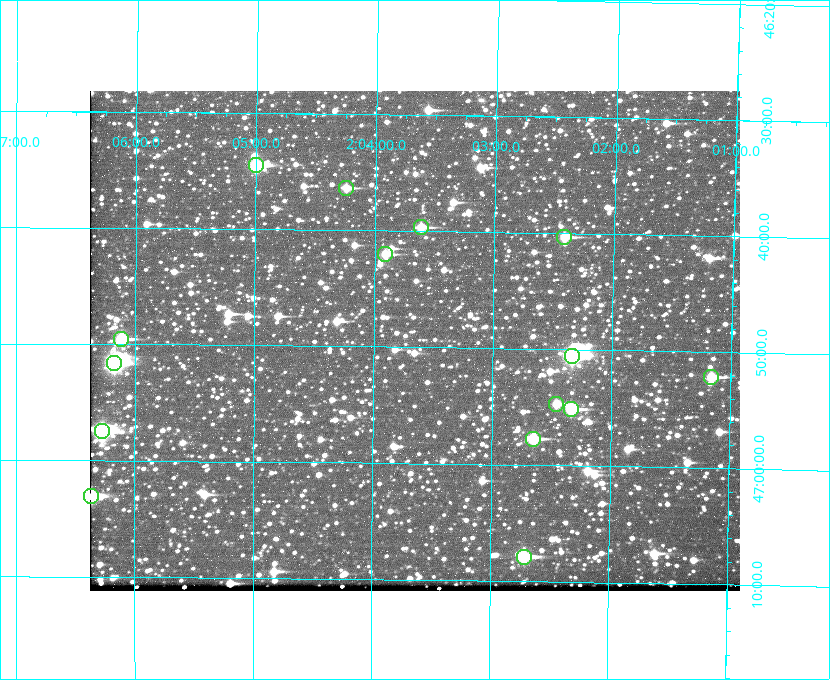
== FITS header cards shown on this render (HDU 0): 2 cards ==
NAXIS1  =                  650 / Width of table row in bytes
NAXIS2  =                  500 / Number of rows in table

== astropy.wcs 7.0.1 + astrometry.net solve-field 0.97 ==
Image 650 x 500 px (HDU 0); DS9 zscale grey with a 90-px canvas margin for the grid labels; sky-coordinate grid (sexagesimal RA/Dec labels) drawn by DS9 from the SOLVED WCS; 15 Tycho-2 reference stars matched to detected sources circled (green)
Header WCS: none
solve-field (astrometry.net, Tycho-2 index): SOLVED blind (the file carries no WCS)
Solved WCS: RA---TAN-SIP/DEC--TAN-SIP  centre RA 02:03:39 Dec +46:49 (30.91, +46.82 deg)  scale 5.16 arcsec/px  FOV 55.9' x 43.0'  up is +179 deg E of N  parity flipped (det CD > 0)
(file carries no celestial WCS; the grid is the blind solution)
Tycho-2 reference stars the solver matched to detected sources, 15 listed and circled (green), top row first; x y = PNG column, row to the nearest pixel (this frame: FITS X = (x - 90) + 1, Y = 500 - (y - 91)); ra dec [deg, ICRS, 3 dp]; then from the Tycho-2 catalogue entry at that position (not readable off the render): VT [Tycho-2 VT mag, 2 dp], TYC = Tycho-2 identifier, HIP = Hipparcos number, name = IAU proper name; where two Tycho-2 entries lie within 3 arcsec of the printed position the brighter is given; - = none
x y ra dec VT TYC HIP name
256 165 31.250 +46.575 8.43 3281-919-1 - -
346 188 31.061 +46.606 9.99 3281-582-1 - -
421 227 30.904 +46.661 9.60 3280-781-1 - -
564 237 30.604 +46.672 9.47 3280-908-1 - -
385 254 30.978 +46.700 9.85 3281-909-1 - -
121 339 31.529 +46.825 9.32 3281-34-1 - -
572 356 30.583 +46.843 7.07 3280-746-1 9508 -
114 363 31.543 +46.860 7.50 3281-160-1 9805 -
711 377 30.291 +46.869 9.33 3280-1647-1 - -
556 404 30.615 +46.912 10.08 3284-203-1 - -
571 409 30.584 +46.919 9.47 3284-629-1 - -
102 431 31.569 +46.957 8.53 3285-177-1 9816 -
533 439 30.663 +46.962 9.31 3284-347-1 - -
91 496 31.591 +47.051 8.70 3285-1195-1 - -
524 557 30.679 +47.131 10.02 3284-307-1 - -